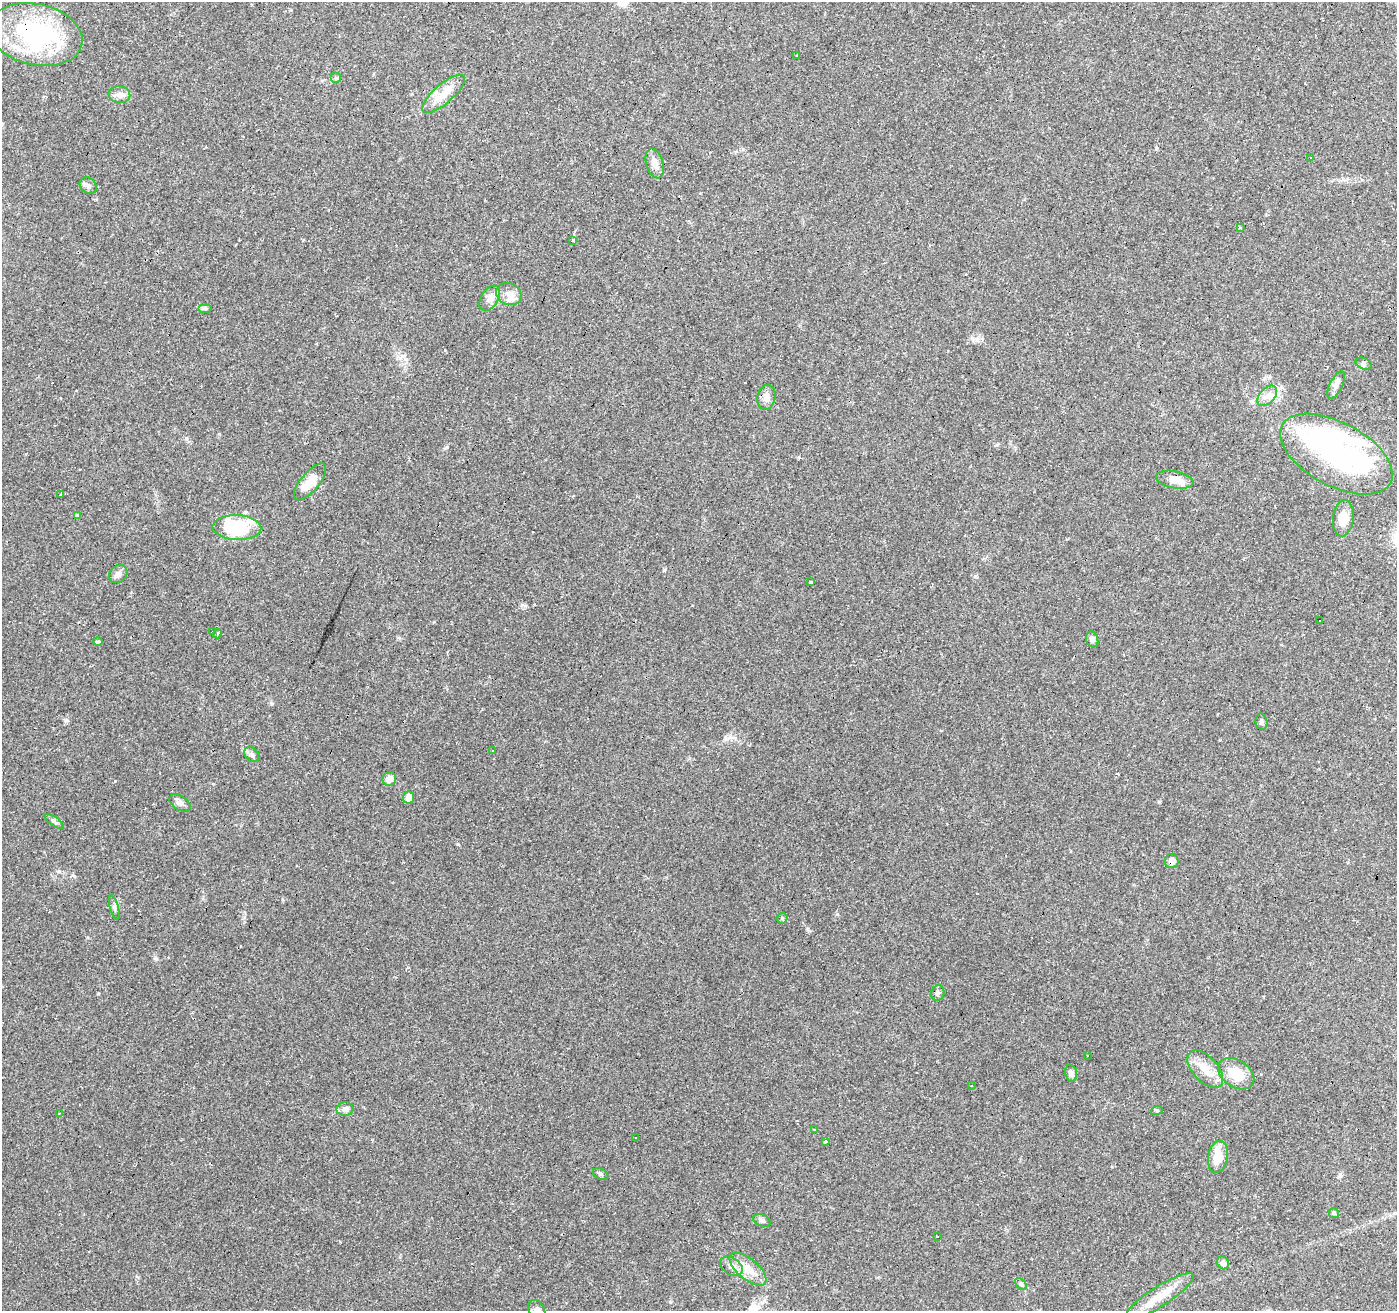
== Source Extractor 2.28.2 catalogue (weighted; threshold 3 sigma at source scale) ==
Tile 10 of 4 x 4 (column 2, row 3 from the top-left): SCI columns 1396-2790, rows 1514-2822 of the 5584 x 5711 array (HDU 1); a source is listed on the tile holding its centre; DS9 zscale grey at full resolution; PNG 1399 x 1313 px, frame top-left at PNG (2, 2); each listed source drawn as its Kron ellipse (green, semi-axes under 4 px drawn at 4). Shown black and unused: <1% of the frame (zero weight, under 2 of 3 exposures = <1% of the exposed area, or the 3 px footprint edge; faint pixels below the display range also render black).
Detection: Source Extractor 2.28.2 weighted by HDU 2 'WHT'; one run over the whole footprint, this tile lists its part. Background 0.114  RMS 0.0065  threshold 0.029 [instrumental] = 3 sigma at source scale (4.5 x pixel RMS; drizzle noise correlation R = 1.50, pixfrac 1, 0.0396/0.0396 arcsec/px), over >= 5 px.
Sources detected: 82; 2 inside a brighter object's white glare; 13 cosmic-ray / hot-pixel residue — neither listed nor drawn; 3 inside a brighter listed object's ellipse — not listed separately; the other 64 listed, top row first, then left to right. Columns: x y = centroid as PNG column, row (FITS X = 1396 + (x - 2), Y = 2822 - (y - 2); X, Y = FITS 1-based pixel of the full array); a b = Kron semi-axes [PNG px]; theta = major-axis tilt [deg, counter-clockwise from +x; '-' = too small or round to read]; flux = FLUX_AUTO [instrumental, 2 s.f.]
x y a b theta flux
36 34 47 30 -13 92
796 55 3 2 - 1.1
336 78 5 5 - 1
119 94 11 8 -6 3.4
444 94 27 9 41 12
1310 158 3 3 - 1.6
655 163 15 8 -74 5
88 186 9 7 -44 2.4
1240 228 3 3 - 0.94
572 240 3 3 - 3.2
509 294 13 11 -27 4.9
490 298 14 8 57 4.5
205 308 7 4 0 1.2
1364 364 8 5 -21 1.6
1336 385 15 6 64 2.9
1267 396 12 7 46 3.9
766 397 12 9 78 4.1
1336 454 61 31 -28 86
1175 480 19 8 -10 7.9
310 482 23 9 50 11
60 495 3 3 - 4.2
77 515 3 3 - 5.8
1343 518 18 10 83 9.5
237 528 24 12 -2 55
118 574 10 8 44 3
811 582 3 3 - 3.2
1319 621 3 2 - 0.98
213 632 3 3 - 0.79
217 634 5 3 - 2.7
1092 639 8 6 -72 2.1
98 641 4 3 - 1.7
1261 722 8 6 -79 1.7
493 751 3 2 - 0.68
252 754 8 6 -44 1.9
389 779 7 6 - 4.9
408 797 6 5 - 4.4
180 803 12 7 -33 2.7
54 821 11 4 -36 1.5
1171 861 7 7 - 3.2
114 908 13 4 -74 1.7
782 918 6 5 - 0.92
938 993 8 6 69 1.5
1087 1055 3 3 - 1.1
1205 1069 22 12 -47 10
1071 1073 8 6 -80 2.8
1236 1074 20 13 -34 15
971 1085 3 2 - 0.52
345 1109 8 7 - 2.3
1157 1110 6 4 18 0.78
59 1114 3 3 - 1.1
814 1130 4 3 - 0.66
635 1138 3 2 - 0.69
825 1142 3 3 - 17
1218 1157 16 10 80 10
601 1174 8 5 -26 1.3
1334 1213 5 5 - 1.1
762 1220 9 5 -22 1.9
937 1236 3 3 - 1.1
1223 1263 6 5 - 2.5
731 1266 12 8 -32 4
748 1269 22 10 -40 9.8
1021 1284 7 4 -44 1.1
1159 1297 40 10 33 13
537 1310 11 7 -63 4.4
Overlapping masked pixels (flux is a lower limit): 2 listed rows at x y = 36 34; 1171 861
Isophote crosses this tile's border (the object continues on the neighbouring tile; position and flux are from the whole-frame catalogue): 1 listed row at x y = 537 1310
Unlisted compact peaks at least as high as the median listed source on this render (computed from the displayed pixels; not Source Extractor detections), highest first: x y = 156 959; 115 781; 66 720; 664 570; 447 447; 837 914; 522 605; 98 993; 271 703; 458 844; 1159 802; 808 929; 670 1302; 186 438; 445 350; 73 875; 799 457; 59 871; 975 576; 1156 148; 219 434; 997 445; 1340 1175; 434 622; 282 899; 743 149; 244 917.